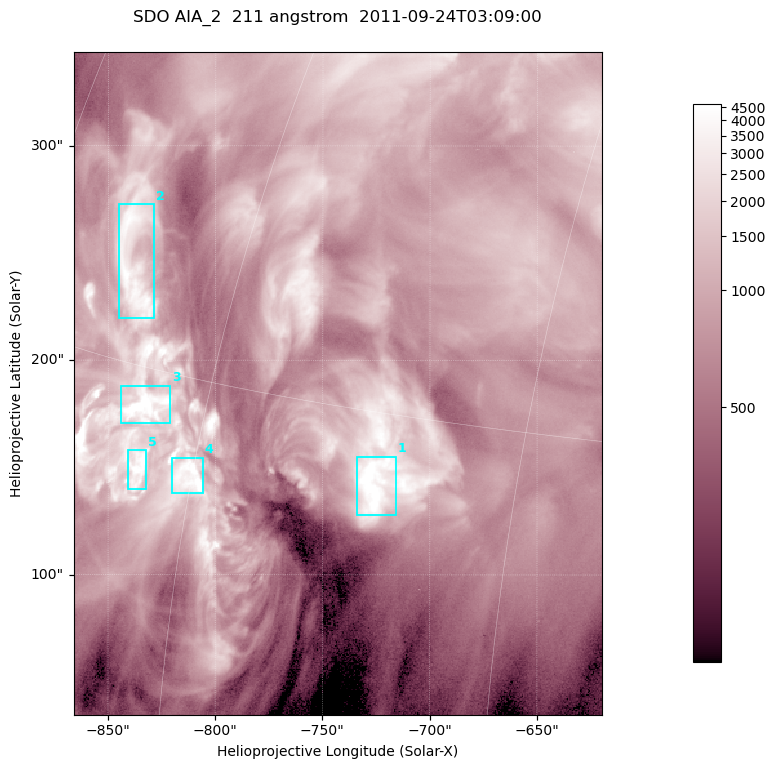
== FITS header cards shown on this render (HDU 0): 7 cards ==
TELESCOP= 'SDO     '           /
INSTRUME= 'AIA_2   '           /
WAVELNTH=                  211 /
WAVEUNIT= 'angstrom'           /
DATE-OBS= '2011-09-24T03:09:00.62' /
CTYPE1  = 'HPLN-TAN'           /
CTYPE2  = 'HPLT-TAN'           /

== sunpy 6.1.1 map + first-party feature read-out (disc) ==
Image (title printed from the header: SDO AIA_2  211 angstrom  2011-09-24T03:09:00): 410 x 514 px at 0.601 arcsec/px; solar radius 956 arcsec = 1592 px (partial field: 2.6% of the solar disc is inside the frame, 100% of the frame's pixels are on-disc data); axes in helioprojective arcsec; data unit not stated in the header (colour bar unlabelled)
Pointing: header CRPIX1/2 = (2038.91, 2046.17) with CRVAL1/2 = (0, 0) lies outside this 410 x 514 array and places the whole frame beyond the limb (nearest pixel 1.41 R_sun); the SolarSoft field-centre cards XCEN/YCEN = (-742.9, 189.2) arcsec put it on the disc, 1314 arcsec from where CRPIX/CRVAL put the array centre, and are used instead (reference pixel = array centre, CRVAL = XCEN/YCEN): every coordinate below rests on XCEN/YCEN
Orientation: roll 0.0564 deg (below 1 deg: not rotated)
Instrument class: DISC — disc imager (sunpy class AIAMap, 211 A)
Bright regions (active regions / flare kernels): reference = the on-disc median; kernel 3 px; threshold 5 sigma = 2445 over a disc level ~814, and >= 1.15x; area >= 210 px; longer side >= 5 px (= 3 arcsec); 5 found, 5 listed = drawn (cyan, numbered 1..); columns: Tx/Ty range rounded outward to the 2 arcsec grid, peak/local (2 s.f.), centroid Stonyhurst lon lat
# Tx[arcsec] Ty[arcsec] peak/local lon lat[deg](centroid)
1 -734..-716 128..156 7.4 -51 +13
2 -846..-828 220..274 6 -67 +18
3 -844..-820 170..188 8.4 -64 +14
4 -822..-806 138..156 7.6 -60 +12
5 -842..-832 140..158 6.7 -63 +12